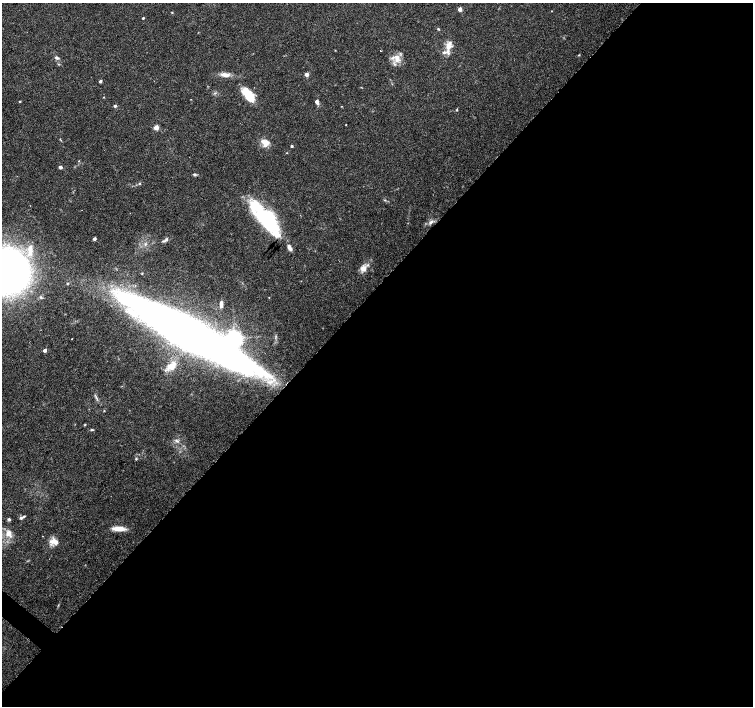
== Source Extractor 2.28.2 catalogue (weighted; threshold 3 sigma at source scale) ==
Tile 12 of 4 x 4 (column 4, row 3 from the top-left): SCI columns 4508-6009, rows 1577-2983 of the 6018 x 6031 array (HDU 1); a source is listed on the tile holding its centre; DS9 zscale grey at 2 x 2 block average (1 PNG px = mean of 2 x 2 image px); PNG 755 x 708 px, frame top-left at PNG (2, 3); no overlay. Shown black and unused: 59% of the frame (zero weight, under 3 of 6 exposures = <1% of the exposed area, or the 3 px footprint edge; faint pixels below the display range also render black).
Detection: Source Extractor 2.28.2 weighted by HDU 2 'WHT'; one run over the whole footprint, this tile lists its part. Background 0.0352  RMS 0.0021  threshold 0.00877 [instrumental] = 3 sigma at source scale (4.09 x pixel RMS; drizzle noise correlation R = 1.36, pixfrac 0.8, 0.0396/0.0396 arcsec/px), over >= 5 px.
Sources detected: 58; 3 inside a brighter object's white glare — not listed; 3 inside a brighter listed object's ellipse — not listed separately; the other 52 listed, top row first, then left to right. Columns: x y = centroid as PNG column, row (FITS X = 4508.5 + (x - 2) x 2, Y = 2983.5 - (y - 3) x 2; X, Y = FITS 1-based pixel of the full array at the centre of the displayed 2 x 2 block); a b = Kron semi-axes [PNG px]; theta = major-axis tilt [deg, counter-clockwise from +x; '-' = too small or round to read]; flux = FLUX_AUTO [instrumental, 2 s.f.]
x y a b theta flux
460 9 2 2 - 4.4
172 12 3 2 - 0.3
143 18 2 2 - 0.64
438 29 5 3 - 0.48
449 45 12 8 66 4.3
381 51 2 2 - 0.24
579 55 4 2 - 0.34
57 58 5 3 - 1
396 59 12 7 -50 4.3
306 74 2 2 - 4
225 75 12 6 -8 3.1
100 81 2 2 - 1.6
248 95 19 9 -52 11
20 101 2 2 - 0.44
317 102 5 3 - 1.8
115 106 4 3 - 0.81
457 110 4 2 - 0.43
346 125 2 2 - 0.21
156 127 3 3 - 8.1
265 143 10 8 -41 4.5
292 146 2 2 - 0.96
287 153 2 2 - 0.2
79 161 3 2 - 0.3
60 167 4 3 - 1.1
195 174 5 3 - 0.69
139 183 3 3 - 0.45
385 200 3 2 - 0.35
262 217 36 17 -54 26
431 222 8 4 31 1.5
94 239 2 2 - 1.8
165 240 10 3 29 1.2
289 248 8 4 -62 2
30 250 18 6 87 5.7
363 269 8 8 - 3.2
7 271 24 23 - 460
269 297 2 2 - 0.23
221 304 7 3 89 1.9
188 331 107 18 -29 620
72 339 2 2 - 0.26
45 350 2 2 - 2.6
171 366 9 7 35 5.3
96 397 8 2 -59 0.83
85 425 3 2 - 0.4
92 430 5 2 - 0.48
177 441 6 3 -35 1
136 459 4 3 - 0.45
21 518 6 4 24 0.94
9 519 4 3 - 0.74
119 529 16 5 -2 5
9 533 10 7 -64 4
43 536 2 2 - 0.19
56 542 16 7 -7 3.7
Overlapping masked pixels (flux is a lower limit): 1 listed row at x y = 188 331
Isophote crosses this tile's border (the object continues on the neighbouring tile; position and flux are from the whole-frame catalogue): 2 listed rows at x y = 7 271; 9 533